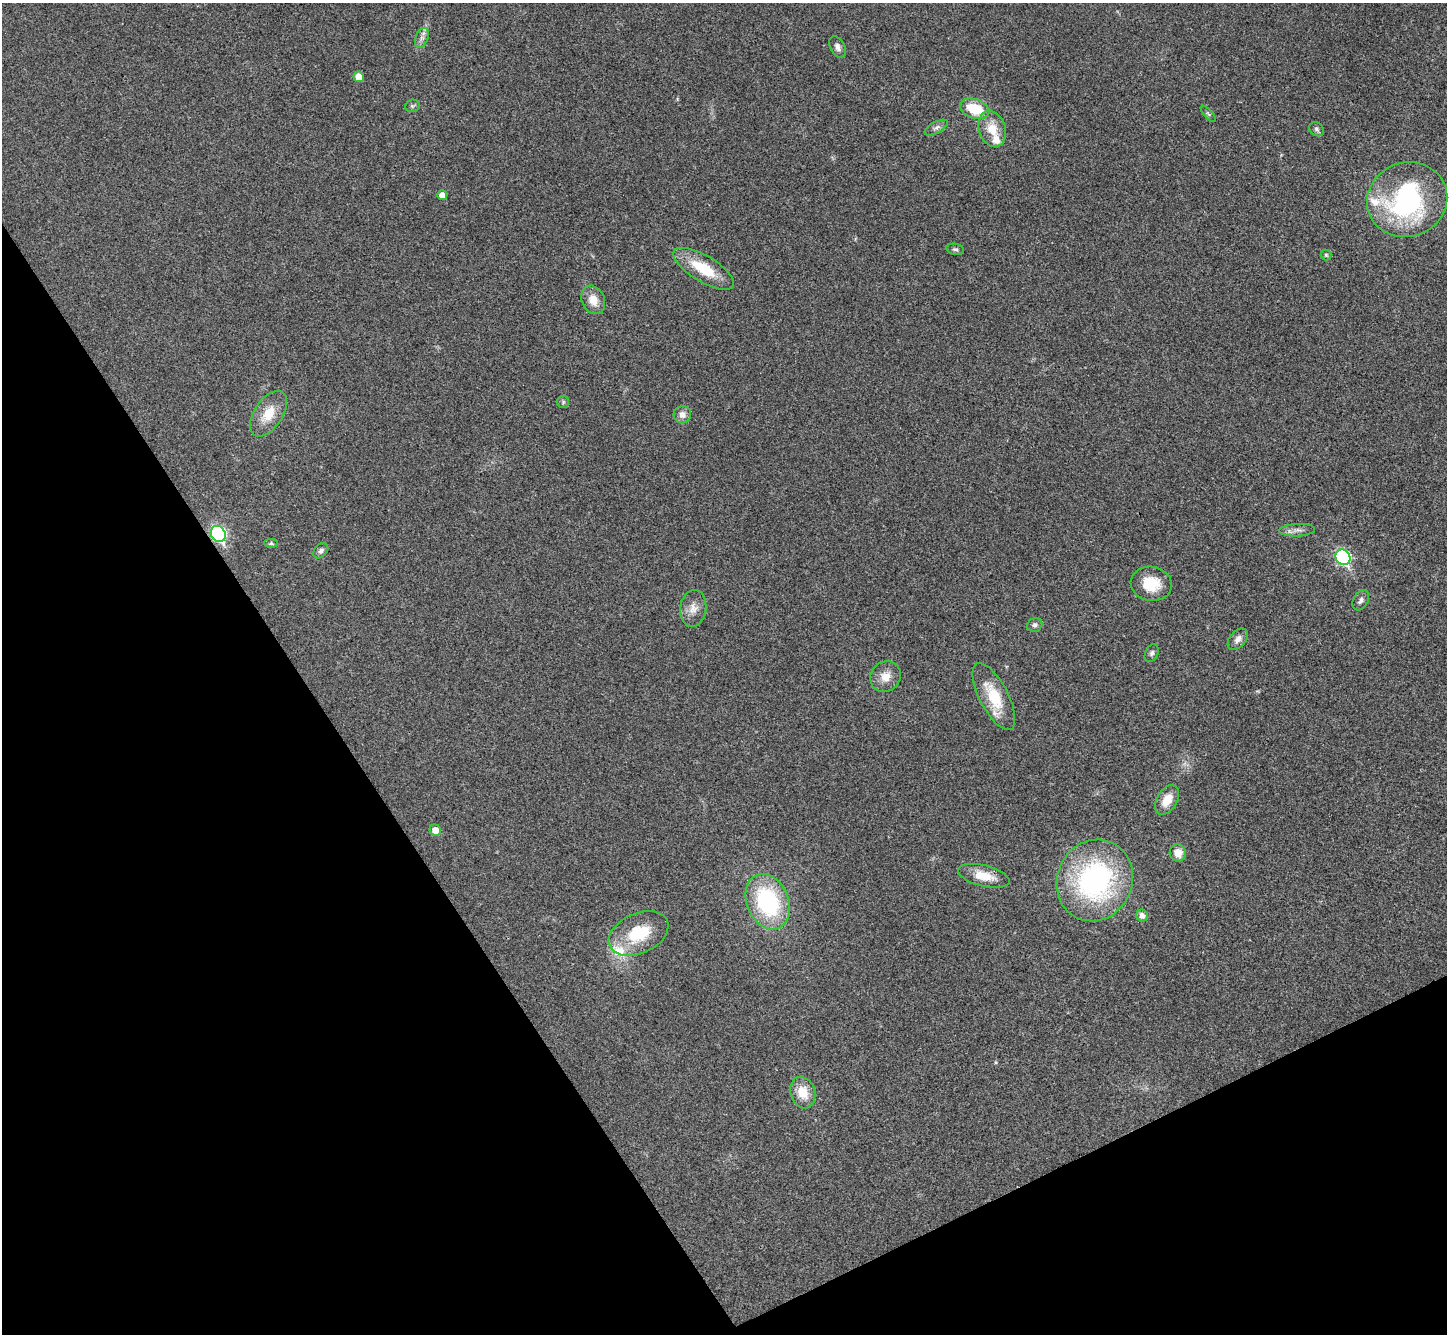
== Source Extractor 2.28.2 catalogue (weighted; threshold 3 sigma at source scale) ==
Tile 14 of 4 x 4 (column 2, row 4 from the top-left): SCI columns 1451-2895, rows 294-1625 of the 5788 x 5779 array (HDU 1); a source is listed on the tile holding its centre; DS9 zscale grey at full resolution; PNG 1449 x 1336 px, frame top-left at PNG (2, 3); each listed source drawn as its Kron ellipse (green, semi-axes under 4 px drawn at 4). Shown black and unused: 28% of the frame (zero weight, under 3 of 4 exposures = <1% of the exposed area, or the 3 px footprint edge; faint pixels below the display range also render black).
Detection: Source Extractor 2.28.2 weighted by HDU 2 'WHT'; one run over the whole footprint, this tile lists its part. Background 0.0209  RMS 0.0039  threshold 0.0177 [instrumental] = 3 sigma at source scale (4.5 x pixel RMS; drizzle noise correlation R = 1.50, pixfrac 1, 0.05/0.05 arcsec/px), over >= 5 px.
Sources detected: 45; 1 too faint to see at this stretch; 1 inside a brighter object's white glare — neither listed nor drawn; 3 inside a brighter listed object's ellipse — not listed separately; the other 40 listed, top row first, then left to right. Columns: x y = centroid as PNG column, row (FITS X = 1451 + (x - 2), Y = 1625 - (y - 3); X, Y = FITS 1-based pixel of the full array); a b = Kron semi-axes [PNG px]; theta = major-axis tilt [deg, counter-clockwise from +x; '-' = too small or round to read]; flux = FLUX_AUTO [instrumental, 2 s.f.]
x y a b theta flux
422 38 10 6 69 1.8
838 47 12 7 -62 1.8
359 77 5 5 - 4.8
412 106 7 6 - 0.85
975 109 15 9 -19 14
1208 114 10 4 -48 0.66
936 128 13 5 28 1.5
992 129 18 13 -72 7.8
1317 129 8 6 -39 1
442 195 5 5 - 3.2
1407 200 40 37 20 67
955 249 9 5 -11 0.97
1326 255 5 5 - 0.61
704 269 34 13 -31 15
593 300 15 11 -64 5.2
563 402 6 6 - 0.69
268 414 26 14 56 9.4
682 415 9 8 - 2.3
1297 530 18 6 2 2.2
218 534 8 7 - 69
271 543 7 4 0 0.72
321 551 9 6 45 1.3
1343 557 8 7 - 58
1151 584 20 17 -10 12
1361 600 11 7 59 1.6
693 608 18 13 82 4.5
1035 625 8 6 26 1.2
1238 639 12 8 49 2.3
1152 653 9 6 64 1.2
886 677 16 14 48 4.9
994 696 37 14 -62 15
1167 800 16 10 59 6.2
435 830 6 5 - 3.9
1178 853 9 8 - 4.6
984 876 26 10 -14 7.6
1095 880 41 37 66 81
768 902 29 20 -67 46
1142 916 6 6 - 2.4
639 933 31 20 24 18
803 1092 16 12 -73 7.4
Overlapping masked pixels (flux is a lower limit): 1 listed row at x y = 218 534